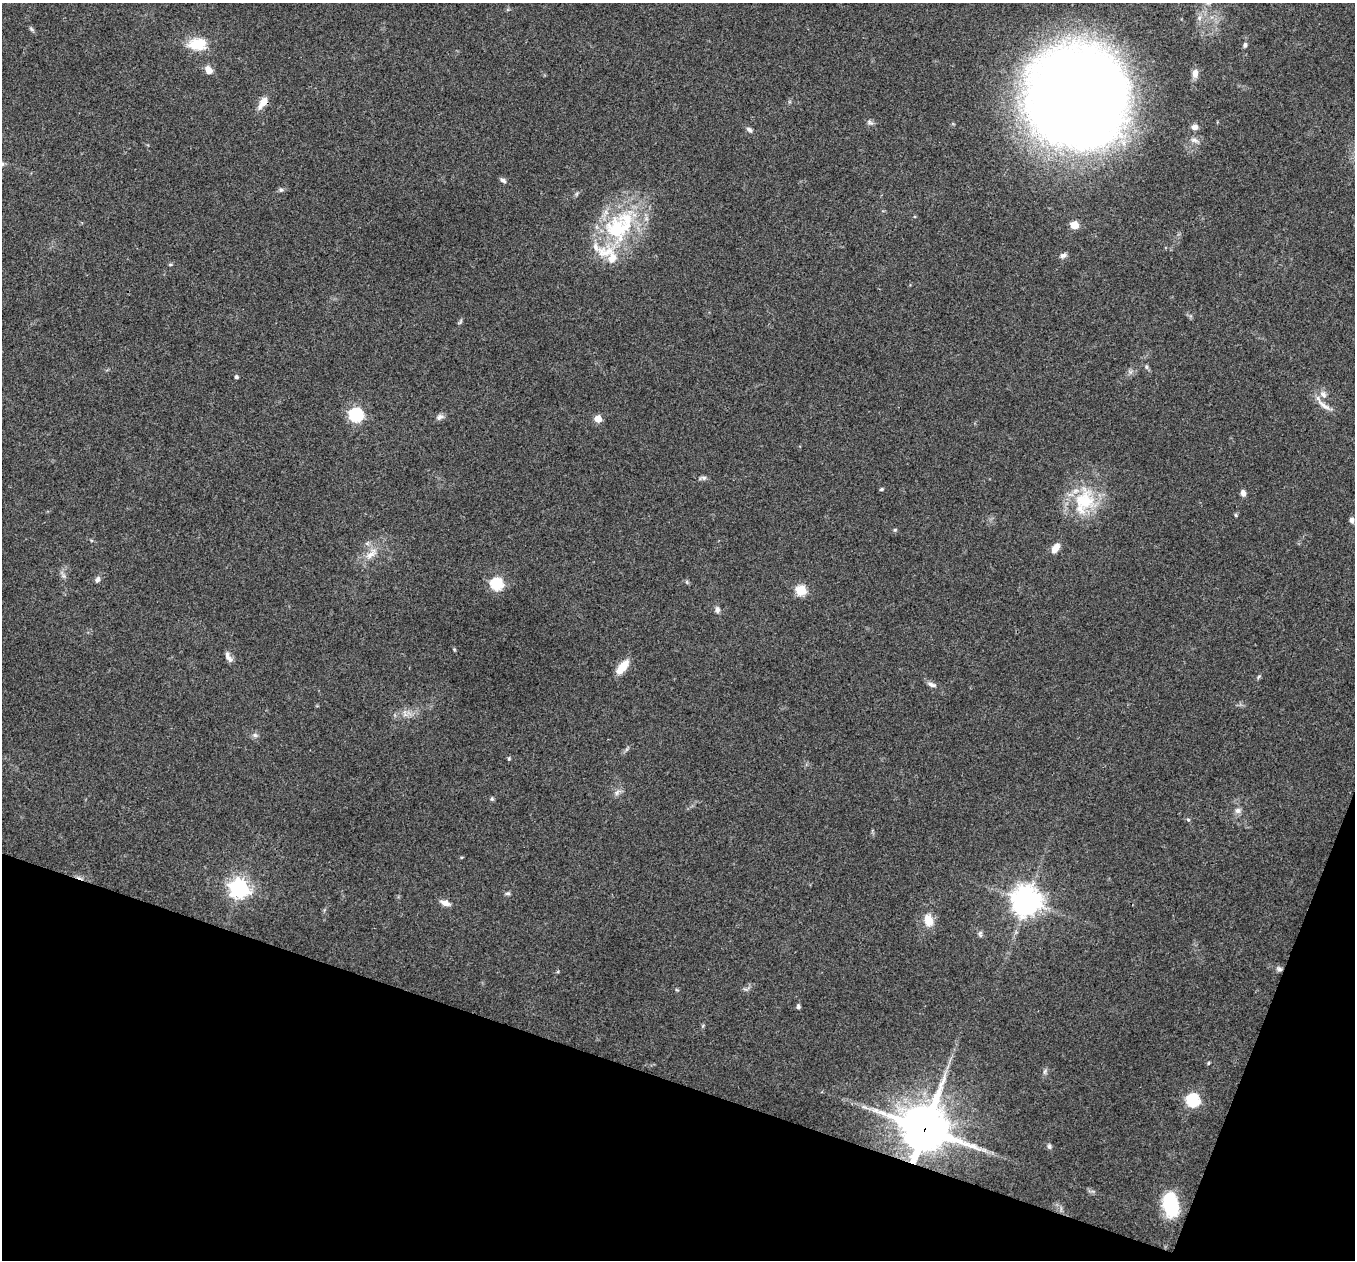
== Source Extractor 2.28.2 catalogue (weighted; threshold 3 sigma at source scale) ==
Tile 15 of 4 x 4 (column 3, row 4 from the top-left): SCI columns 2708-4060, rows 135-1392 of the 5418 x 5431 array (HDU 1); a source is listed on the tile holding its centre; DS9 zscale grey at full resolution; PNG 1357 x 1262 px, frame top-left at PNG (2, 3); no overlay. Shown black and unused: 17% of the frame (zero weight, under 3 of 4 exposures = <1% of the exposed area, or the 3 px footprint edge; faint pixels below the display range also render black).
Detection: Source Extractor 2.28.2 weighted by HDU 2 'WHT'; one run over the whole footprint, this tile lists its part. Background 0.079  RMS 0.0058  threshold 0.0261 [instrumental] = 3 sigma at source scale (4.5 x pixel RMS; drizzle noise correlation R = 1.50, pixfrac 1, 0.05/0.05 arcsec/px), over >= 5 px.
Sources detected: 70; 1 inside a brighter object's white glare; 1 cosmic-ray / hot-pixel residue — not listed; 5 inside a brighter listed object's ellipse — not listed separately; the other 63 listed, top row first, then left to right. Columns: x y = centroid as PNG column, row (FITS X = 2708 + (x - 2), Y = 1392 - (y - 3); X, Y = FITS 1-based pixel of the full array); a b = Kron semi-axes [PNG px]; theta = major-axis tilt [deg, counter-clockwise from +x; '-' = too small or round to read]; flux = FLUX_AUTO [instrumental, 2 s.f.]
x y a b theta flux
31 29 6 4 -47 0.98
197 44 26 16 0 13
1245 45 7 5 71 1.3
208 70 9 7 -65 4.5
1195 73 12 7 82 3.6
1083 96 82 81 - 1000
263 103 18 8 57 5.5
870 123 10 5 -19 1.6
1194 127 7 6 - 2.8
749 129 9 5 -34 1.6
1194 140 12 6 -16 2.3
2 163 9 5 -44 1.5
503 180 9 5 -37 1.5
281 190 6 6 - 1.1
1074 225 5 5 - 16
618 228 41 34 11 56
1063 255 9 6 23 1.8
170 265 5 3 - 0.63
460 322 10 3 61 0.95
1146 367 6 5 - 1.1
236 377 4 4 - 1.1
1323 395 11 7 -42 3
1324 405 23 6 -36 4.7
356 415 6 6 - 98
440 417 10 7 30 2.2
598 419 5 5 - 12
704 478 8 6 -1 1.4
882 489 5 3 - 0.92
1243 493 8 5 -71 2.3
1084 500 31 28 21 32
1236 515 6 4 -88 0.66
1352 520 8 6 -78 1.8
895 530 5 4 - 0.74
1055 548 12 6 59 5.6
370 555 15 8 32 5.2
64 576 7 5 -45 1.4
98 579 7 5 67 1.9
497 584 6 6 - 59
801 590 5 5 - 37
717 609 9 6 -83 2
227 655 12 7 -74 2.2
622 667 16 8 50 10
1259 677 7 4 45 0.84
932 685 12 6 -18 2.4
255 735 7 6 - 1.5
509 759 5 4 - 0.85
617 792 11 6 52 2.2
1238 811 9 7 28 2.3
1188 820 5 5 - 0.79
239 888 7 7 - 290
508 893 6 5 - 1.2
1026 901 10 10 - 660
445 903 13 7 -18 3.5
928 920 15 10 -74 8.1
980 934 9 5 -89 1.4
1279 969 8 6 -28 1.7
798 1007 6 5 - 1.3
1208 1063 5 3 - 0.56
1045 1071 9 4 61 1.3
1193 1100 6 6 - 78
925 1129 15 15 - 2600
1049 1146 7 6 - 1.4
1170 1205 19 11 -80 49
Overlapping masked pixels (flux is a lower limit): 2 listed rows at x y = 1279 969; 925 1129
Isophote crosses this tile's border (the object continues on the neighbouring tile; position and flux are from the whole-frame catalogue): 1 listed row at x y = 2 163